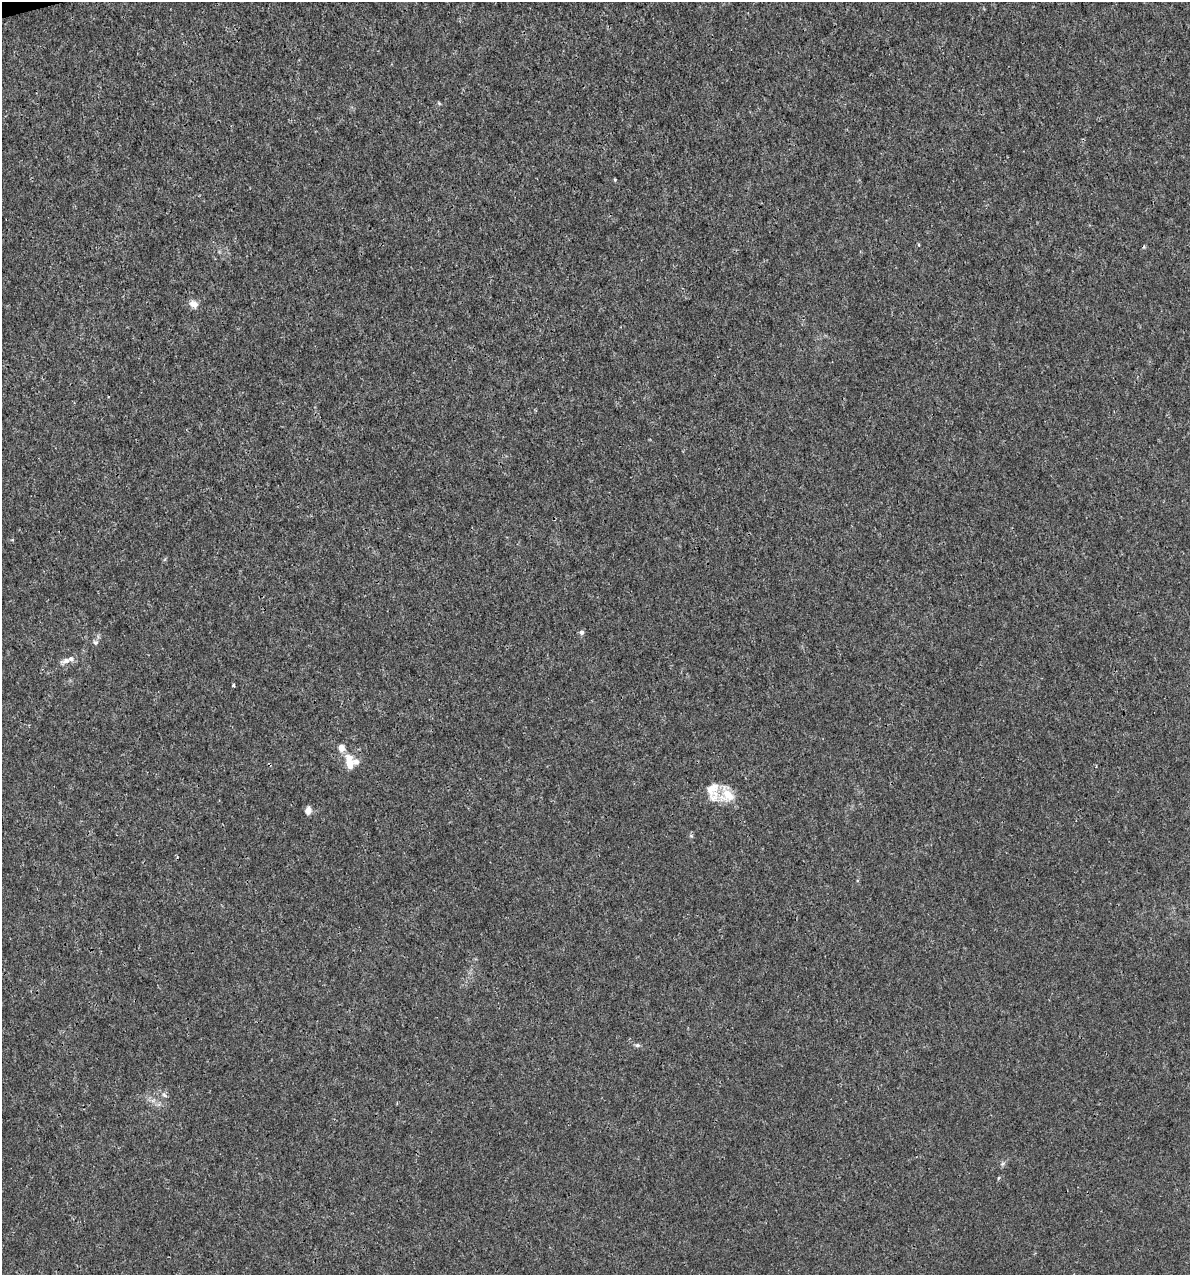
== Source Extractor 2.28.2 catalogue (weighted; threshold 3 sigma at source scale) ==
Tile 11 of 4 x 4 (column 3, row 3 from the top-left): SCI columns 2468-3655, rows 1274-2546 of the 4886 x 5091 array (HDU 1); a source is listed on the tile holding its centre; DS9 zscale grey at full resolution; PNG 1192 x 1277 px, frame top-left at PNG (2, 2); no overlay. Shown black and unused: <1% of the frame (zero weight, under 3 of 4 exposures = <1% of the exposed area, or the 3 px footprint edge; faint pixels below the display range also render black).
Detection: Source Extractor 2.28.2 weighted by HDU 2 'WHT'; one run over the whole footprint, this tile lists its part. Background 3.56e-04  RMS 8.5e-04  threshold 0.00384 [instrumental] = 3 sigma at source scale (4.5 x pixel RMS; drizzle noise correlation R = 1.50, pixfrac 1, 0.0396/0.0396 arcsec/px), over >= 5 px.
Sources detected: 18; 1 cosmic-ray / hot-pixel residue — not listed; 4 inside a brighter listed object's ellipse — not listed separately; the other 13 listed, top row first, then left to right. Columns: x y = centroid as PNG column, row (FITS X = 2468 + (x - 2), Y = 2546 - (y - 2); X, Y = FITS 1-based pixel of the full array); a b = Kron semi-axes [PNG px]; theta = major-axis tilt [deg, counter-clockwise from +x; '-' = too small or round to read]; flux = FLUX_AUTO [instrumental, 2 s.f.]
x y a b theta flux
615 180 5 4 - 0.087
919 245 5 2 - 0.092
194 304 9 7 -18 0.63
582 632 5 5 - 0.32
95 642 7 6 - 0.2
66 661 14 7 14 0.48
234 685 3 3 - 0.18
349 762 21 10 -81 1.2
727 795 19 17 -43 1.6
308 810 7 5 79 0.6
637 1045 7 5 2 0.17
164 1095 7 5 -45 0.19
998 1178 5 3 - 0.085